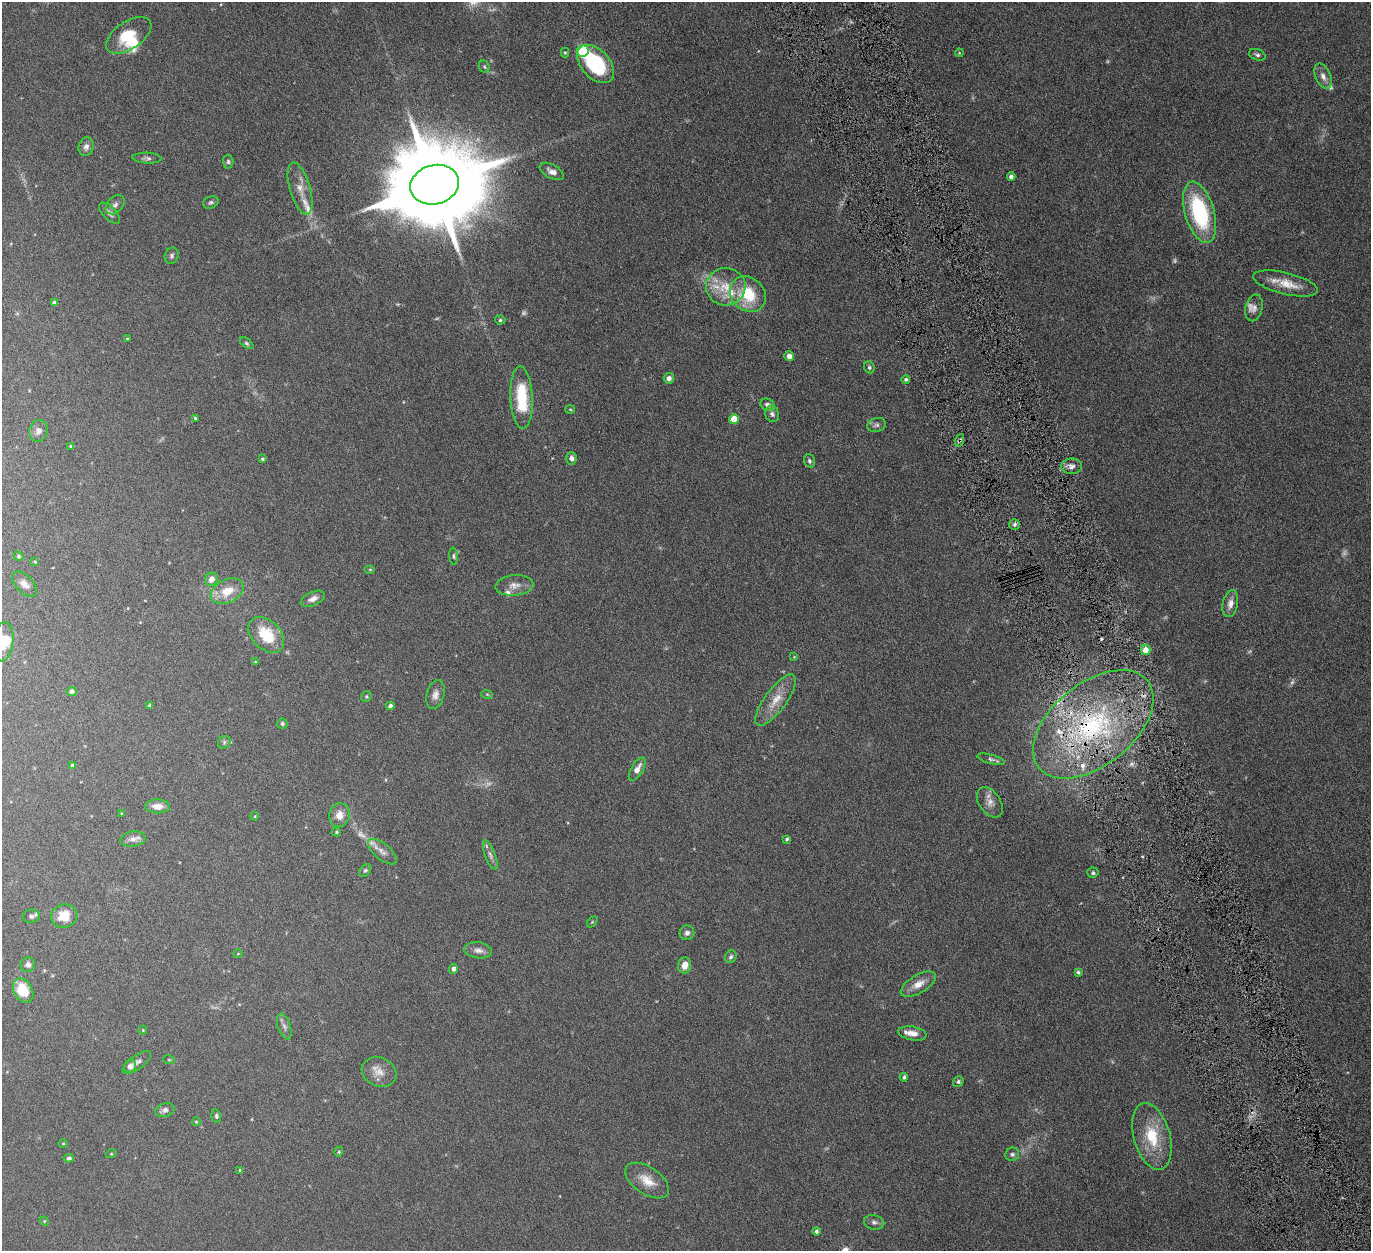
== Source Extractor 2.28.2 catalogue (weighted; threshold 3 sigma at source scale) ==
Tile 6 of 4 x 4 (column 2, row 2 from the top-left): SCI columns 1378-2746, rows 2786-4034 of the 5500 x 5446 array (HDU 1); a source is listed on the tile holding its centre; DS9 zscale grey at full resolution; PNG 1373 x 1253 px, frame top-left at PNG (2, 2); each listed source drawn as its Kron ellipse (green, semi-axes under 4 px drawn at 4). Shown black and unused: <1% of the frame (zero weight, under 6 of 12 exposures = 1% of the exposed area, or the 3 px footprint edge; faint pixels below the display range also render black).
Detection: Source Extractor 2.28.2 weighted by HDU 2 'WHT'; one run over the whole footprint, this tile lists its part. Background 0.0511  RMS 0.0054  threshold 0.022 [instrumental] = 3 sigma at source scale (4.09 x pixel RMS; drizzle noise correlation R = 1.36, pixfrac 0.8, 0.05/0.05 arcsec/px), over >= 5 px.
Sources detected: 148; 14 too faint to see at this stretch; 2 inside a brighter object's white glare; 2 cosmic-ray / hot-pixel residue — neither listed nor drawn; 7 inside a brighter listed object's ellipse — not listed separately; the other 123 listed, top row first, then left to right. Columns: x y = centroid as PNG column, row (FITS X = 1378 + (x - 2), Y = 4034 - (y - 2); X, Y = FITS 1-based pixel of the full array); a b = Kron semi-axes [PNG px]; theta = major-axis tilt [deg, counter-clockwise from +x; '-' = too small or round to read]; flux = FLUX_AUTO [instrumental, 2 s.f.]
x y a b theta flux
129 35 25 13 34 13
583 51 6 5 - 46
565 53 5 4 - 0.58
959 53 4 3 - 0.39
1257 55 8 5 -19 1.2
596 64 22 14 -47 38
484 67 6 5 - 0.78
1323 76 13 7 -66 3.1
86 147 9 7 76 2.1
147 158 14 5 -3 1.5
228 162 7 5 -88 0.92
552 171 13 7 -29 2.9
1011 177 4 4 - 1.9
435 185 25 19 15 11000
300 189 27 10 -74 6.4
211 202 8 6 20 1
115 205 11 7 47 1.8
1200 212 31 14 -74 47
110 213 13 6 -45 2
172 256 8 6 66 1.2
1285 283 33 11 -13 9.1
726 287 19 19 - 12
748 294 19 16 -44 19
54 303 4 4 - 1.7
1254 308 13 8 78 2.6
500 320 5 4 - 0.73
127 339 3 3 - 0.45
247 343 7 4 -37 0.8
789 356 5 4 - 2.7
869 367 6 5 - 0.99
669 378 5 5 - 2.1
906 379 4 4 - 1
522 398 31 11 -87 24
767 405 7 6 - 1.6
570 409 5 3 - 0.45
772 414 8 7 - 1.5
195 418 3 3 - 0.5
734 419 5 5 - 10
876 425 9 7 18 1.5
38 431 11 9 74 2.3
960 440 6 4 71 0.84
71 446 4 3 - 0.76
572 458 6 5 - 2
262 459 4 3 - 0.74
809 461 7 5 -73 1
1071 466 10 7 1 2.4
1015 524 5 5 - 1.1
18 556 5 4 - 0.71
454 556 8 4 -85 0.87
35 562 4 3 - 0.44
370 569 5 3 - 0.51
211 579 7 6 - 2.6
24 584 15 8 -47 3
514 585 19 10 4 4.4
227 591 17 11 26 8.6
313 599 13 7 23 2.8
1230 604 14 7 78 3
266 635 21 14 -45 16
3 642 20 10 82 8
1145 650 5 5 - 5.4
794 657 4 4 - 0.41
255 662 4 3 - 0.46
72 691 5 4 - 2
487 694 6 3 -19 0.55
435 695 14 8 77 3
366 696 5 5 - 0.61
776 700 31 11 54 8.8
150 706 4 4 - 1
390 706 4 4 - 1.4
282 724 5 5 - 0.86
1093 724 70 41 39 100
224 742 7 5 48 0.97
991 759 14 4 -15 1.5
72 766 4 4 - 1.8
637 769 13 6 60 3.5
990 802 17 10 -55 3.8
157 806 12 7 -1 4.1
122 814 3 3 - 0.41
339 815 12 10 78 4.5
255 816 4 3 - 0.41
336 832 5 4 - 0.61
133 839 13 7 7 2.9
787 839 4 3 - 0.68
382 852 17 8 -40 3.2
490 855 15 5 -69 2.1
365 870 7 5 47 0.88
1093 873 6 5 - 0.99
31 916 8 6 7 1.4
64 916 13 11 18 9
592 922 6 4 45 0.52
687 933 7 7 - 1.6
478 950 14 8 -7 2.7
238 954 4 3 - 0.31
731 957 6 5 - 1.1
28 965 7 7 - 2
685 965 8 6 80 4.7
454 969 5 4 - 1.8
1078 972 4 4 - 0.98
918 984 19 9 30 5.5
23 991 13 9 -61 13
284 1026 13 6 -72 1.9
143 1030 4 4 - 0.43
912 1033 14 7 -11 3.5
169 1060 6 3 -19 0.49
137 1063 17 7 35 2.1
130 1066 7 5 56 2.5
379 1072 18 14 -24 5.8
904 1077 4 3 - 0.94
958 1082 5 5 - 0.98
165 1110 10 6 19 2
216 1116 7 4 -75 0.88
196 1122 4 4 - 0.51
1152 1136 34 18 -74 18
63 1144 5 3 - 0.39
339 1152 5 4 - 0.56
111 1154 5 3 - 0.42
1012 1154 7 6 - 1.3
69 1158 5 4 - 1.1
240 1170 3 3 - 0.99
647 1181 25 13 -34 7.8
44 1221 5 4 - 0.39
874 1222 10 7 -14 1.8
816 1231 4 4 - 1
Overlapping masked pixels (flux is a lower limit): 2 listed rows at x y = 960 440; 1093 724
Isophote crosses this tile's border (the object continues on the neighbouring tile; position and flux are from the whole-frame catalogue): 1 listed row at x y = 3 642